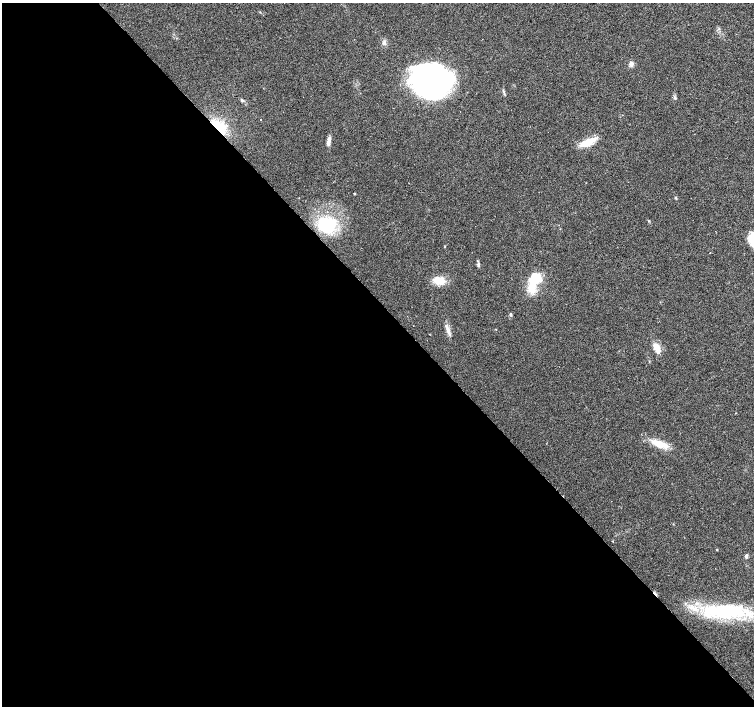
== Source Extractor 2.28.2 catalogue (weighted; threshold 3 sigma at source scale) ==
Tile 9 of 4 x 4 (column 1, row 3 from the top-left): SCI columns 1-1504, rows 1555-2961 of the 6019 x 5987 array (HDU 1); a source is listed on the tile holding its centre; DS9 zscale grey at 2 x 2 block average (1 PNG px = mean of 2 x 2 image px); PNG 756 x 708 px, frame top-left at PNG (2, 3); no overlay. Shown black and unused: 57% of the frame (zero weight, under 2 of 3 exposures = <1% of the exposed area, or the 3 px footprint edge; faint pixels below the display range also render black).
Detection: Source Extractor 2.28.2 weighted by HDU 2 'WHT'; one run over the whole footprint, this tile lists its part. Background 0.0274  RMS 0.0063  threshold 0.0286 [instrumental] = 3 sigma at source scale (4.5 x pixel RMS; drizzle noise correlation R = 1.50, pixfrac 1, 0.0396/0.0396 arcsec/px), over >= 5 px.
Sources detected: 34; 3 inside a brighter object's white glare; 1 cosmic-ray / hot-pixel residue — not listed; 5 inside a brighter listed object's ellipse — not listed separately; the other 25 listed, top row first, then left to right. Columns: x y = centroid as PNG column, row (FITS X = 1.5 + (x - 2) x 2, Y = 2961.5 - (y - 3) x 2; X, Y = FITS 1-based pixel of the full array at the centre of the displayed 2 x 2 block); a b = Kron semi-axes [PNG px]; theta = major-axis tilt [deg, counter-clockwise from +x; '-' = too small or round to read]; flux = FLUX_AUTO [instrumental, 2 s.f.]
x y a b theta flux
384 42 4 4 - 2.8
631 64 6 5 - 4.5
429 81 36 28 -27 330
504 92 6 2 -59 2
675 98 5 2 - 1.6
242 100 5 3 - 2.2
261 119 2 2 - 0.8
219 127 18 9 -46 41
328 142 8 4 88 6
588 142 14 5 25 36
586 183 2 2 - 0.74
354 194 2 2 - 1.8
675 198 3 3 - 1.6
326 225 15 14 - 81
478 264 7 3 -88 2.9
439 281 10 6 -14 27
533 283 24 10 88 31
511 314 4 3 - 1.9
448 329 15 3 -66 6.6
657 348 13 6 -63 13
661 445 22 7 -17 22
613 541 2 2 - 2.3
717 550 2 2 - 1.1
746 556 4 3 - 3.9
729 612 46 18 4 120
Overlapping masked pixels (flux is a lower limit): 1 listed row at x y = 219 127
Diffuse or blended objects may show on this block-average render without a row.